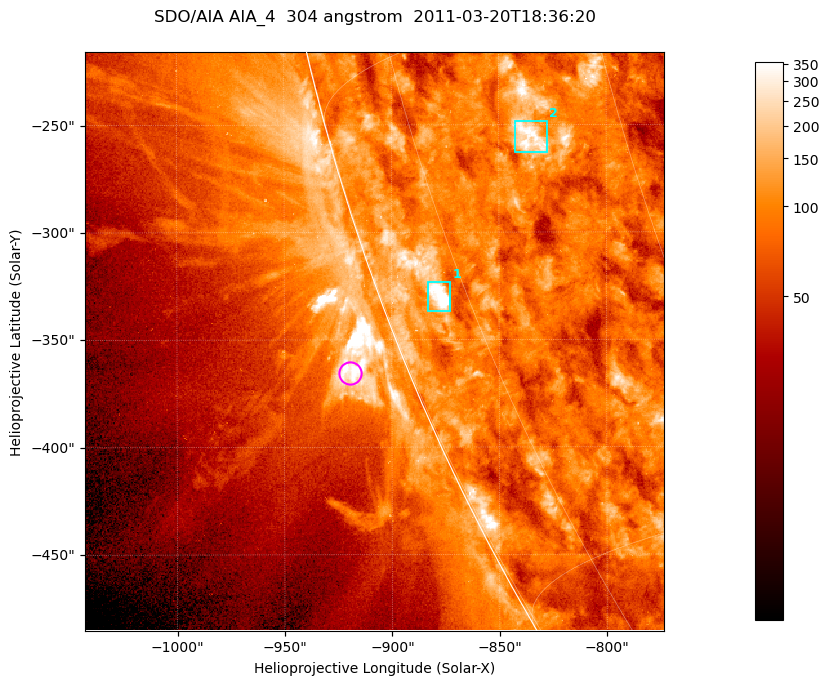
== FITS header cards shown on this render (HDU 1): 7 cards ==
TELESCOP= 'SDO/AIA '           / For AIA: SDO/AIA
INSTRUME= 'AIA_4   '           / For AIA: AIA_ATA1, AIA_ATA2, AIA_ATA3 or AIA_AT
WAVELNTH=                  304 / [angstrom] Wavelength
WAVEUNIT= 'angstrom'           / Wavelength unit: angstrom
DATE-OBS= '2011-03-20T18:36:20.123' / [ISO] Date when observation started; ISO 8
CTYPE1  = 'HPLN-TAN'           / CTYPE1; Typically HPLN
CTYPE2  = 'HPLT-TAN'           / CTYPE2; Typically HPLT

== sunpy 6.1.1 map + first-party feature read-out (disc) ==
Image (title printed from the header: SDO/AIA AIA_4  304 angstrom  2011-03-20T18:36:20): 449 x 449 px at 0.6 arcsec/px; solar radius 964 arcsec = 1606 px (partial field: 1.1% of the solar disc is inside the frame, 45% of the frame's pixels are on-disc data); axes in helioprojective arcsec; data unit not stated in the header (colour bar unlabelled)
Orientation: roll -0.132 deg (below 1 deg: not rotated)
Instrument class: DISC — disc imager (sunpy class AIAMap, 304 A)
Bright regions (active regions / flare kernels): reference = the on-disc median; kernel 5 px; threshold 5 sigma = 151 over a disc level ~87.6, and >= 1.15x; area >= 201 px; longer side >= 5 px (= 3 arcsec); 2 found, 2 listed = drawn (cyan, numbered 1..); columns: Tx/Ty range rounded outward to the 2 arcsec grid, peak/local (2 s.f.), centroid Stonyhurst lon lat
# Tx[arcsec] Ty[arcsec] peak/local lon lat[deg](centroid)
1 -884..-872 -338..-322 8.1 -78 -22
2 -844..-826 -264..-248 4 -66 -18
Off-limb structures (1.02-1.3 R_sun): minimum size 100 px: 11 found; the strongest spans PA ~110..115 deg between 1.02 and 1.04 R_sun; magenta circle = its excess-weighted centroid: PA ~110 deg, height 1.03 R_sun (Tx ~-920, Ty ~-366 arcsec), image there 2.9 x the reference